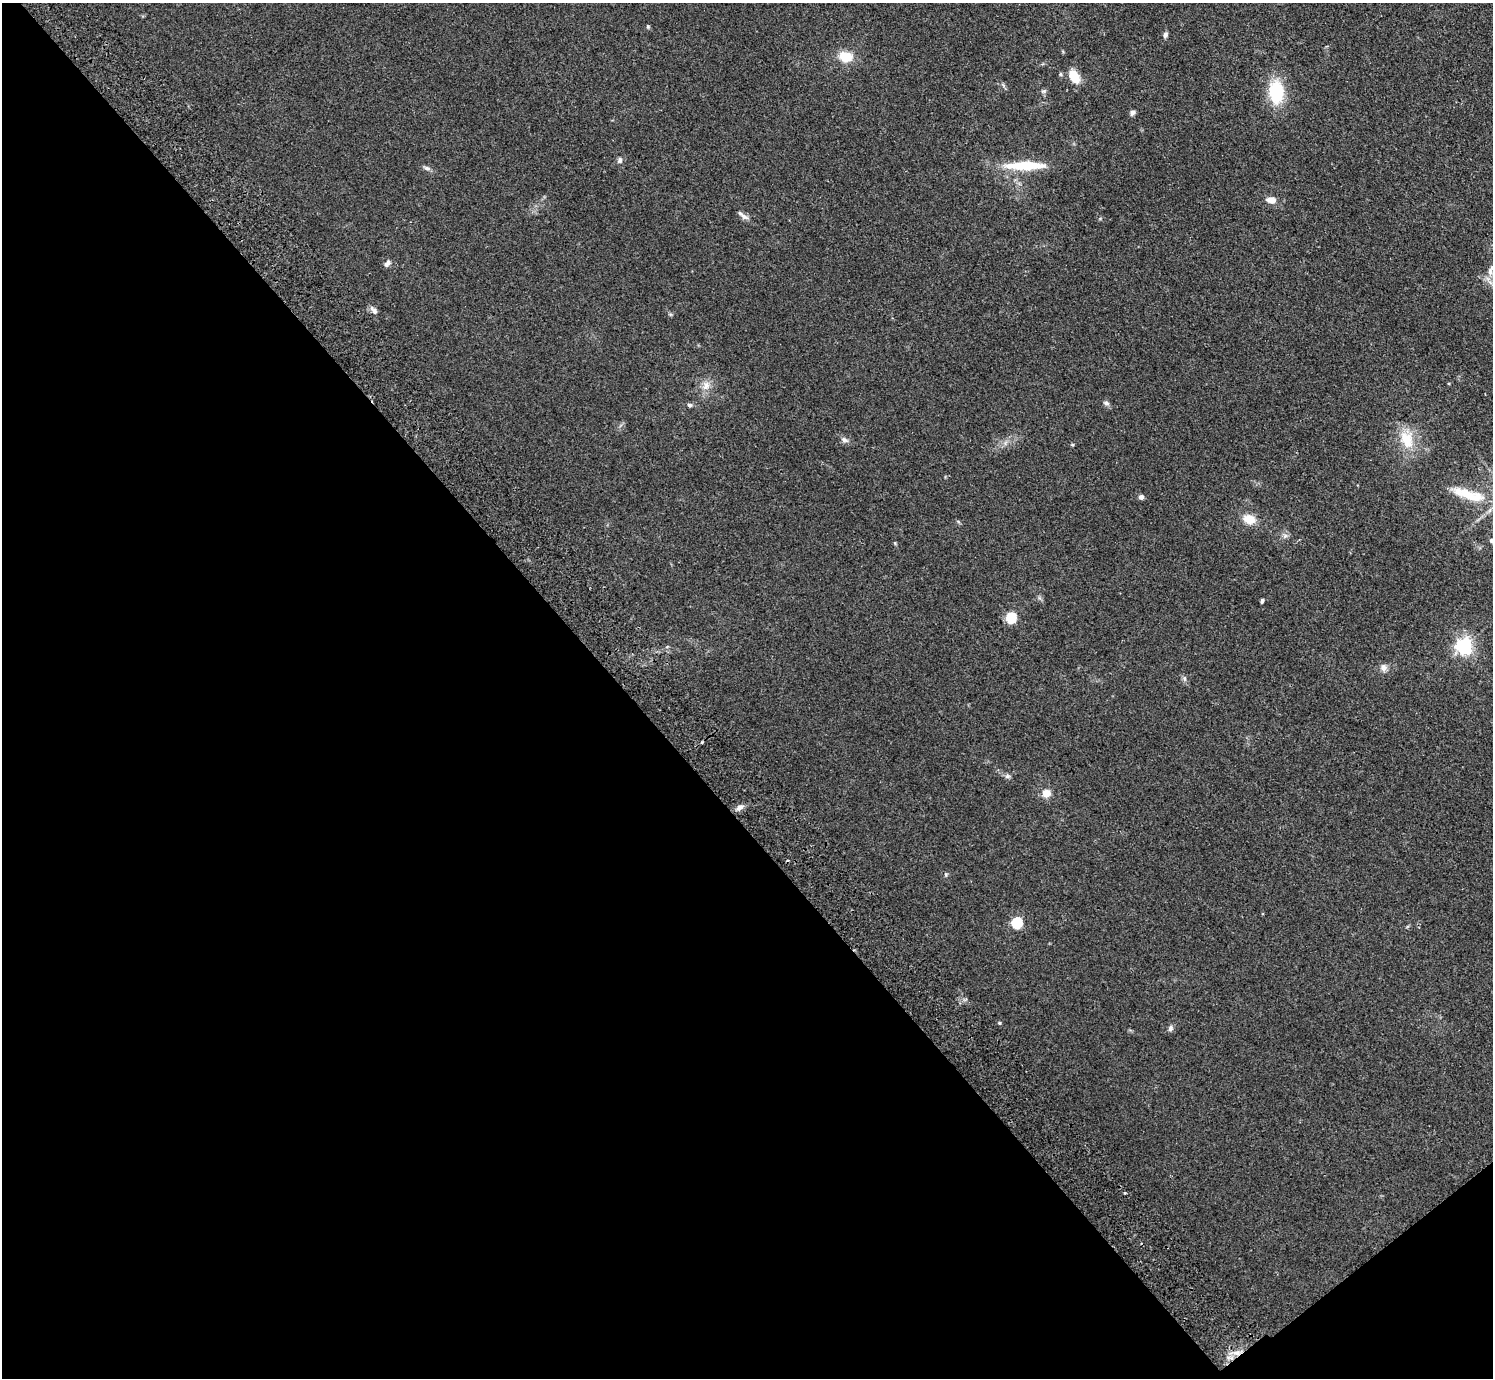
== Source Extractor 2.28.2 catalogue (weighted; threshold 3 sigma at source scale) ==
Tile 14 of 4 x 4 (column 2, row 4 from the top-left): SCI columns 1538-3028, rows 200-1575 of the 6057 x 6041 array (HDU 1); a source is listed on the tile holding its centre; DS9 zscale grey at full resolution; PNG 1495 x 1380 px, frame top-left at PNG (2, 3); no overlay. Shown black and unused: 43% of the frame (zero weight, under 2 of 3 exposures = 3% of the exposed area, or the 3 px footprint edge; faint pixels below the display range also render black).
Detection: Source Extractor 2.28.2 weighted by HDU 2 'WHT'; one run over the whole footprint, this tile lists its part. Background 0.19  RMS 0.011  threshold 0.05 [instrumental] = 3 sigma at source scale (4.5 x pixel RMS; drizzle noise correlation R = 1.50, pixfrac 1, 0.05/0.05 arcsec/px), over >= 5 px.
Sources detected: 39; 2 cosmic-ray / hot-pixel residue — not listed; the other 37 listed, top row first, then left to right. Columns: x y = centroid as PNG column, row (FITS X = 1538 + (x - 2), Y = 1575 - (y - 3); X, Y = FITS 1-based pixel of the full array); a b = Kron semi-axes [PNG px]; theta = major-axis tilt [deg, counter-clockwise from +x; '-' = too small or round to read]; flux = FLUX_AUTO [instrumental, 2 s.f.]
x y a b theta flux
648 27 5 5 - 1.3
1165 35 7 6 - 3
846 57 14 10 -10 21
1074 77 16 10 -60 18
1043 91 7 5 1 2
1276 92 22 14 -86 54
1133 113 7 6 - 2.9
620 160 7 6 - 2.7
1025 166 41 8 1 48
427 168 9 5 -9 3.1
1271 200 11 7 -12 8.8
743 216 18 5 -35 4.4
387 263 9 6 40 3.9
374 310 13 6 -50 4.3
706 386 13 10 72 9.3
1106 403 8 5 -19 2.8
689 405 6 6 - 2.3
844 440 11 6 -25 3.8
1407 440 25 17 -67 29
1072 445 6 4 0 1.2
1471 495 46 13 -17 35
1141 497 6 5 - 3.4
1249 519 13 9 -18 16
1285 536 7 6 - 3
1492 540 5 5 - 2.3
1262 601 5 3 - 1.8
1011 618 5 5 - 79
1464 646 6 6 - 360
1384 668 10 8 -90 5.1
1007 776 7 5 20 2.5
1046 793 8 7 - 11
740 807 11 6 25 5.2
1017 923 6 5 - 88
999 1023 5 4 - 1.3
1170 1028 8 6 69 3.2
1125 1193 3 3 - 1.3
1236 1353 12 5 -4 6.2
Overlapping masked pixels (flux is a lower limit): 1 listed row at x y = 1236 1353
Isophote crosses this tile's border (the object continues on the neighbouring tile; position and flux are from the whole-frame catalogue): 1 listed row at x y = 1492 540